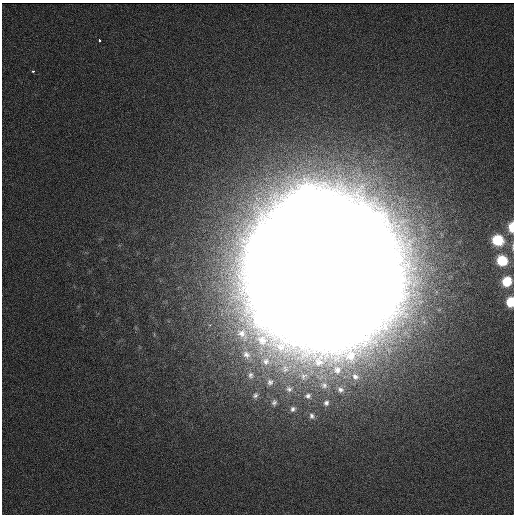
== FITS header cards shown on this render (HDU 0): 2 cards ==
NAXIS1  = 512
NAXIS2  = 512

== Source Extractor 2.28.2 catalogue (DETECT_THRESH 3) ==
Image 512 x 512 px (HDU 0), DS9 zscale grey, 1 PNG px = 1 image px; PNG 516 x 516 px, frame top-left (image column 1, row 512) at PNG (2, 3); no overlay
Background 34100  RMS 5.1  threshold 15.2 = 3 sigma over >= 5 px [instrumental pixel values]
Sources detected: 62; all 62 listed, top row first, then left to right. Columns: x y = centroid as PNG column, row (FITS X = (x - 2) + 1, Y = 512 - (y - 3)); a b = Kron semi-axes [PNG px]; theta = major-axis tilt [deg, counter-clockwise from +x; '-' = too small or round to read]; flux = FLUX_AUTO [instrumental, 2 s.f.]
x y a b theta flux
99 40 3 3 - 1500
33 71 3 2 - 1000
311 207 23 17 -45 680000
330 214 19 12 65 700000
296 221 17 12 -34 670000
348 221 19 12 65 480000
511 227 11 6 88 6600
315 228 12 10 34 720000
367 228 18 13 34 580000
281 234 15 12 -51 670000
333 235 11 11 - 670000
498 240 13 12 - 13000
352 241 12 11 - 650000
299 242 12 11 - 660000
265 247 17 15 -36 680000
513 247 15 4 90 1400
319 248 14 12 -74 440000
371 248 21 13 11 640000
285 254 11 10 - 690000
337 255 13 11 51 430000
304 260 15 12 -31 450000
502 260 12 11 - 14000
356 262 13 11 -73 620000
269 268 19 13 16 660000
374 270 21 12 7 660000
289 275 12 11 - 580000
342 276 12 10 -15 470000
507 281 11 10 - 12000
308 283 14 12 36 470000
360 283 11 11 - 620000
274 288 21 12 20 620000
327 290 14 10 -79 460000
378 290 21 15 -25 620000
293 296 12 11 - 610000
346 297 41 12 -51 680000
312 302 11 11 - 580000
510 302 10 7 85 10000
364 303 14 10 -38 610000
278 309 24 15 54 640000
331 309 10 10 - 620000
297 316 22 12 70 650000
349 316 12 10 -57 600000
316 323 18 11 71 590000
210 325 3 2 - 1700
335 329 20 15 -84 660000
242 334 25 18 -58 14000
246 354 16 13 -37 6100
285 368 19 13 25 7200
337 370 13 12 - 4400
250 375 12 11 - 2700
304 376 12 10 49 3100
355 376 10 8 -35 2100
270 382 11 9 81 2000
324 385 9 8 - 1700
289 389 9 8 - 1500
340 389 9 7 -19 1300
255 395 10 7 45 1400
308 396 7 6 - 1000
274 402 8 6 73 1100
326 403 7 6 - 1100
293 409 7 7 - 1200
312 416 9 7 -71 1300
At the frame edge (FLAGS 8, measured only in part): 3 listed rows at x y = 511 227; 513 247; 510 302